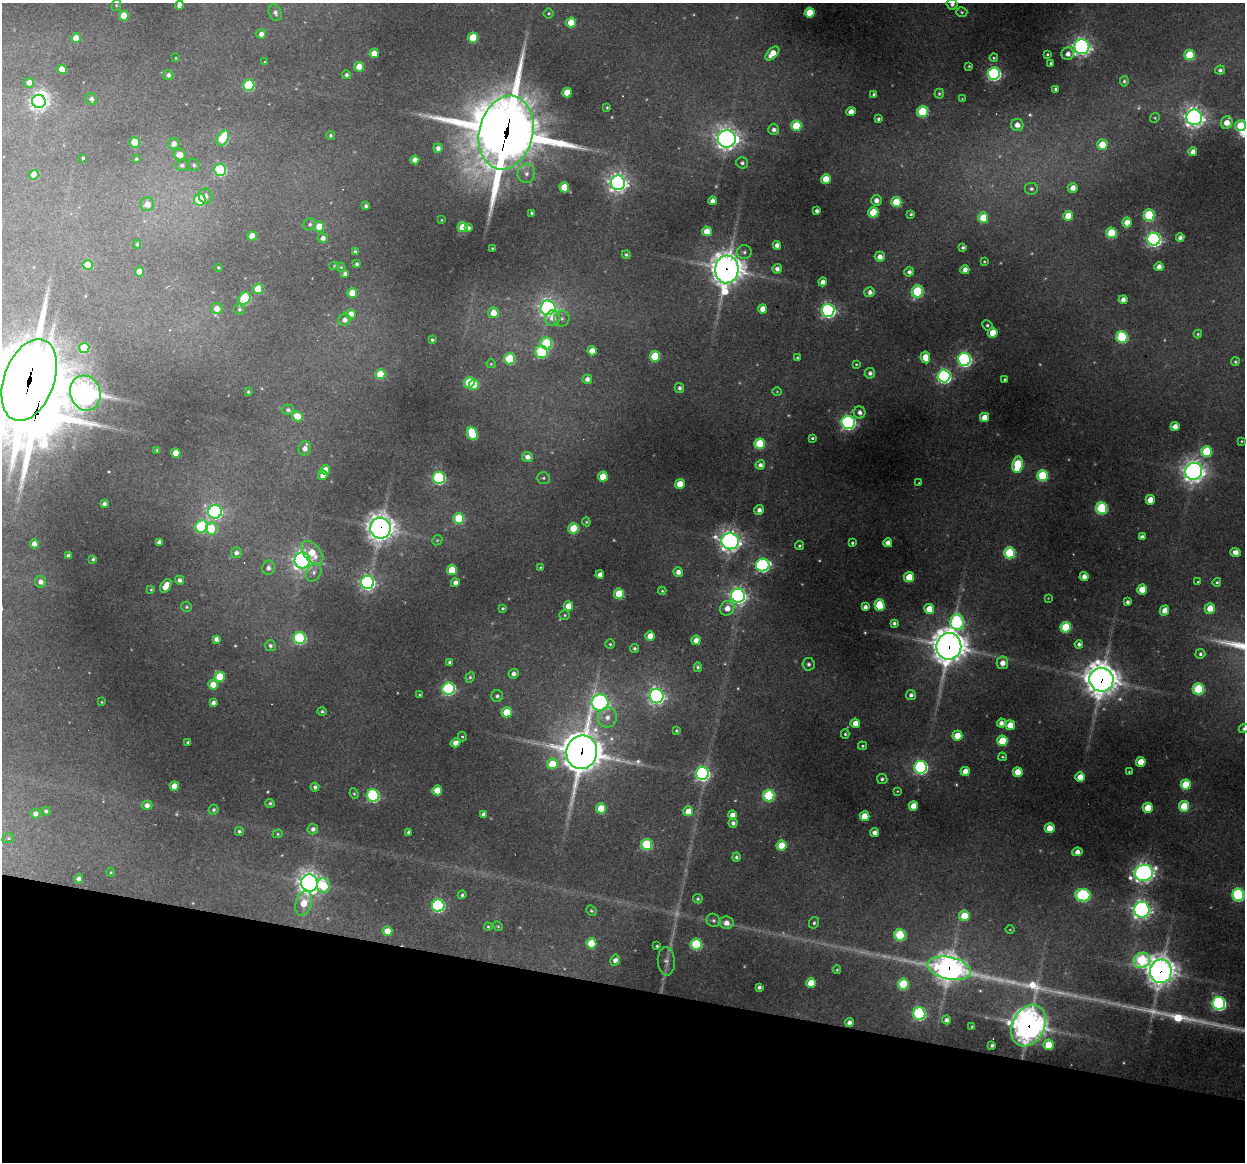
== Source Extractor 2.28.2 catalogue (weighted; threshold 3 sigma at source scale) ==
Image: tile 15 of 4 x 4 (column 3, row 4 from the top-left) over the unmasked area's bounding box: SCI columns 2489-3731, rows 117-1276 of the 4975 x 4996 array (HDU 1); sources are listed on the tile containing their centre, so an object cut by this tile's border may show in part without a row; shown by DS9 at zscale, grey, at full resolution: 1 PNG px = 1 image px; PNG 1247 x 1164 px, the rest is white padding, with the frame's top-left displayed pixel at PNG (2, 3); every listed detection drawn as its Kron ellipse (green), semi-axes under 4 PNG px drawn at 4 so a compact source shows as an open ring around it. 15% of this frame is shown black and not used: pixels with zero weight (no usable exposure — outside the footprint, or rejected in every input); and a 3 px margin inside the footprint's outer edge (the drizzle kernel's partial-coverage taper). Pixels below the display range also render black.
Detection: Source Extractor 2.28.2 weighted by HDU 2 'WHT'; one run over the whole footprint, this tile lists its part. Background 0.342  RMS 0.014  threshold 0.0634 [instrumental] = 3 sigma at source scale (4.5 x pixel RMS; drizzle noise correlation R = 1.50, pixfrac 1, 0.05/0.05 arcsec/px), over >= 5 px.
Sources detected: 410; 18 too faint to see at this stretch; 1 inside a brighter object's white glare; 4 cosmic-ray / hot-pixel residue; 1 long thin detection or spike segment (spike, bleed or trail) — neither listed nor drawn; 2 inside a brighter listed object's ellipse — not listed separately; the other 384 listed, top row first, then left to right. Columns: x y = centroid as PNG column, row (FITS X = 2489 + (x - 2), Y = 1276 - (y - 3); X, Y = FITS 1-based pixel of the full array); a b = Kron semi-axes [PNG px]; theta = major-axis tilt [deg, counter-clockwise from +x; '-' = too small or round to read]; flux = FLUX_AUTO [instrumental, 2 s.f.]
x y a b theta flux
952 4 5 5 - 6.1
116 5 6 4 68 2.2
179 5 4 4 - 7.7
962 12 5 4 - 2.7
275 13 8 6 -67 7
549 13 5 5 - 2.4
810 13 5 5 - 52
124 16 5 5 - 35
571 23 5 5 - 35
261 34 5 4 - 9.1
473 37 5 5 - 54
76 38 5 5 - 27
1082 47 7 7 - 650
374 53 4 4 - 27
772 53 8 5 45 23
1047 54 3 3 - 2.1
1068 54 6 6 - 9.4
1190 55 5 5 - 70
176 58 3 3 - 1.3
994 58 4 4 - 1.9
265 62 3 3 - 1.2
1051 63 3 3 - 2.7
969 66 3 3 - 1.5
359 67 5 5 - 26
62 69 5 4 - 32
1220 70 5 4 - 4.7
994 74 6 6 - 350
168 75 5 5 - 5.7
346 75 5 4 - 3.8
1124 81 5 4 - 3.3
29 83 5 5 - 12
249 85 5 5 - 110
1056 89 4 3 - 3.7
567 92 5 4 - 34
939 94 5 4 - 2.7
874 95 4 4 - 4.6
91 99 6 5 - 5.5
962 99 3 3 - 1.1
39 101 7 6 - 750
607 108 3 3 - 1.9
922 111 5 5 - 110
851 112 4 4 - 16
1194 117 8 7 - 880
1155 118 5 4 - 1.9
878 119 4 3 - 3.5
1227 123 6 5 - 18
1017 125 6 6 - 14
796 126 5 5 - 74
1241 126 6 5 - 41
774 130 5 5 - 6.4
506 133 37 26 76 13000
331 135 4 4 - 2.9
223 138 8 5 58 98
727 139 9 8 - 1100
135 142 5 5 - 49
174 144 6 5 - 11
1102 145 5 5 - 39
438 148 5 4 - 7.7
1193 152 4 4 - 11
180 154 6 6 - 17
83 158 3 3 - 1.7
136 159 3 3 - 2
415 160 4 4 - 13
742 163 6 5 - 3.7
182 165 6 5 - 5.2
194 165 6 6 - 3.8
220 170 6 6 - 140
526 174 9 9 - 11
34 175 5 4 - 28
826 179 5 5 - 25
618 183 7 7 - 880
564 187 5 5 - 46
1073 188 5 5 - 14
1031 189 6 6 - 4.4
206 196 8 7 - 7.6
200 200 6 5 - 92
712 201 4 4 - 9.2
876 201 5 5 - 9.8
896 202 5 5 - 56
147 204 7 7 - 14
366 206 4 3 - 3.5
817 211 4 3 - 4.6
873 212 5 5 - 68
531 213 3 3 - 2.7
911 214 4 3 - 2.5
1149 215 5 5 - 130
1068 216 5 5 - 36
983 217 5 5 - 44
441 220 3 2 - 1.2
1127 222 5 4 - 21
310 224 6 5 - 3.5
319 226 5 5 - 32
463 227 5 5 - 46
468 228 3 3 - 4.6
707 231 5 5 - 28
1111 233 5 5 - 82
252 236 4 4 - 21
323 238 5 5 - 6.9
1180 238 4 4 - 6.8
1154 239 6 6 - 480
137 244 4 3 - 2.6
777 245 4 4 - 9
492 248 3 2 - 1.1
963 248 4 3 - 3.6
355 251 4 3 - 2.7
744 252 7 7 - 4.6
626 255 4 4 - 2.8
880 257 5 5 - 12
984 262 3 2 - 1.7
357 264 4 3 - 3.3
88 265 5 5 - 38
334 266 5 4 - 1.9
341 267 4 4 - 1.7
1159 267 4 4 - 11
218 268 3 3 - 1.9
727 269 14 11 86 2300
777 269 5 4 - 7.7
965 270 4 4 - 11
139 272 5 4 - 20
909 272 5 4 - 5.8
345 274 4 4 - 5.4
823 282 4 4 - 10
258 289 5 5 - 52
917 291 6 5 - 130
870 292 5 5 - 7.5
352 293 5 5 - 26
245 298 7 5 55 120
1123 300 4 4 - 10
548 308 7 7 - 630
217 309 6 5 - 17
239 309 5 5 - 2.9
763 309 4 4 - 18
828 310 6 6 - 500
494 313 5 5 - 26
351 314 5 4 - 18
553 318 8 7 - 15
562 318 8 8 - 5.8
345 320 6 6 - 7.5
987 325 5 5 - 2.8
993 333 5 5 - 34
1198 334 4 4 - 2.1
1122 337 6 5 - 140
432 340 3 3 - 3.2
546 343 6 6 - 110
84 348 5 5 - 71
592 351 4 4 - 19
542 352 6 6 - 130
655 356 5 5 - 84
925 357 6 4 -80 24
797 358 3 3 - 2
510 359 5 5 - 91
964 359 6 6 - 400
1235 362 4 4 - 2.1
491 364 5 4 - 1.8
856 364 4 3 - 1.8
870 373 5 5 - 5.6
380 374 5 5 - 52
944 376 6 6 - 440
587 379 5 4 - 7.7
1005 379 3 3 - 2
29 380 43 25 70 14000
469 382 5 5 - 74
474 385 5 5 - 25
679 388 5 4 - 4.8
777 391 5 3 - 1.3
248 392 4 3 - 2.3
85 393 18 15 -72 1200
288 410 6 5 - 4.5
860 412 6 6 - 7.5
297 416 5 5 - 36
985 417 4 4 - 20
848 422 6 6 - 480
1175 426 4 4 - 11
472 433 7 5 -66 77
812 438 3 3 - 2.6
1241 441 4 3 - 1.5
760 444 5 5 - 90
305 448 7 6 - 9.8
157 450 3 3 - 1.5
1206 451 5 5 - 83
176 453 4 4 - 23
527 457 5 5 - 9.5
760 465 5 4 - 6.5
1018 465 8 5 82 99
325 470 5 4 - 15
1194 471 9 8 - 1200
323 475 4 4 - 16
1042 475 5 5 - 110
603 477 5 5 - 36
439 478 6 6 - 220
543 478 6 5 - 3.4
919 483 3 3 - 1.5
680 484 5 4 - 34
1150 500 5 4 - 21
104 504 4 4 - 5.3
1101 508 6 6 - 140
759 510 5 4 - 7.8
215 512 7 6 - 330
459 518 5 5 - 74
586 522 4 4 - 1.7
202 526 6 6 - 140
380 528 10 10 - 1600
574 528 5 5 - 61
211 529 6 5 - 51
1142 537 4 4 - 6.7
437 540 5 4 - 2
730 541 9 8 - 980
159 542 4 4 - 8.5
852 543 3 3 - 2.3
888 543 4 4 - 11
34 544 4 4 - 11
799 546 4 4 - 2.7
1235 552 5 4 - 11
236 553 5 5 - 5.6
312 553 14 8 -49 32
1009 553 5 5 - 110
68 556 4 4 - 5.4
93 559 3 3 - 2.9
302 560 8 8 - 700
763 565 7 6 - 330
540 567 3 3 - 1.3
268 568 7 6 - 6.7
452 570 5 5 - 44
314 572 10 7 64 6.8
678 572 5 4 - 10
600 575 4 4 - 9
909 577 5 5 - 51
1084 577 4 4 - 10
180 580 4 4 - 6.2
40 582 6 5 - 8.4
368 582 7 6 - 420
1198 582 3 3 - 1.4
1217 582 4 4 - 2.7
455 583 4 4 - 9.1
166 586 8 4 60 22
151 589 4 3 - 1.7
1142 589 5 5 - 33
662 591 4 4 - 1.8
619 594 5 5 - 65
738 596 7 7 - 700
1048 598 3 3 - 0.97
1128 602 4 3 - 4.8
879 605 5 5 - 64
568 606 5 4 - 22
187 607 5 5 - 2.5
865 607 4 4 - 6.4
503 608 3 3 - 2.3
727 608 8 6 52 14
1210 608 5 5 - 24
929 609 5 5 - 27
1164 610 5 4 - 13
565 615 5 4 - 2.1
957 622 8 7 - 210
894 623 4 4 - 4
1066 627 5 5 - 88
650 636 5 4 - 20
300 638 6 6 - 170
216 639 4 4 - 7
696 640 4 4 - 12
610 644 4 4 - 2.1
1079 644 4 4 - 4.9
270 646 6 5 - 4.4
949 646 13 12 - 2900
634 648 4 4 - 3.4
1200 654 5 5 - 3.5
450 662 4 3 - 3.6
1002 663 6 5 - 14
808 664 6 6 - 4.6
698 667 5 4 - 3.3
513 674 5 4 - 7.2
220 677 5 5 - 50
470 677 5 4 - 2.7
1101 680 12 12 - 2800
213 685 5 5 - 23
449 688 6 6 - 240
1198 689 6 5 - 110
419 695 3 3 - 1.4
911 695 5 5 - 5.3
497 696 6 6 - 4.1
657 696 7 7 - 580
102 702 3 3 - 1.3
600 702 8 8 - 440
213 703 4 4 - 6.3
322 711 4 4 - 3
507 712 5 5 - 45
607 717 10 9 - 14
855 723 4 4 - 16
1001 723 4 4 - 9.1
1010 725 5 5 - 25
1244 729 5 4 - 3.3
676 731 4 4 - 2.4
845 734 5 3 - 2.4
462 736 5 4 - 2
957 736 5 5 - 33
1002 741 5 5 - 55
188 742 3 3 - 2.9
455 743 5 4 - 11
862 746 4 3 - 1.9
582 752 17 15 79 4800
1002 757 4 3 - 1.8
1141 762 5 5 - 28
552 764 5 5 - 46
921 767 6 6 - 350
965 771 4 4 - 17
1018 772 5 5 - 26
1129 772 3 3 - 1.5
702 774 6 6 - 410
1080 777 5 4 - 19
882 779 5 5 - 4
1186 784 5 5 - 59
174 786 4 4 - 22
315 787 4 4 - 4.5
437 790 5 5 - 35
897 791 3 3 - 1.2
354 794 5 4 - 2
373 795 6 6 - 230
769 796 6 5 - 130
270 803 4 4 - 2.9
147 805 5 4 - 7.8
913 806 5 4 - 21
1184 806 5 5 - 54
601 808 5 5 - 40
1148 808 5 5 - 46
214 810 5 4 - 3.1
46 811 4 4 - 3.5
688 811 5 5 - 25
35 814 5 5 - 7.8
483 814 4 4 - 6.9
732 815 4 4 - 13
865 816 5 5 - 38
733 823 4 4 - 5.7
1050 828 5 4 - 31
313 829 5 5 - 6.3
239 831 4 4 - 3.6
408 832 4 4 - 2.7
875 833 4 4 - 9.1
278 834 5 4 - 1.9
8 838 6 5 - 2.6
647 844 5 5 - 110
781 846 5 5 - 40
1077 852 5 4 - 10
736 857 5 4 - 3.5
111 872 4 4 - 1.7
1144 873 9 8 - 810
79 879 4 4 - 7.5
309 883 8 8 - 1200
323 886 7 6 - 58
462 895 4 4 - 2.7
1083 895 8 6 -8 200
1238 895 6 6 - 220
698 899 5 4 - 2.5
304 903 13 8 74 29
438 906 6 6 - 230
1142 910 8 8 - 760
591 911 5 4 - 2.6
964 916 5 5 - 42
713 920 7 6 - 3.9
726 923 7 6 - 12
814 923 6 5 - 2.9
498 926 5 4 - 1.9
488 927 4 3 - 1.9
1010 930 4 3 - 1.2
387 931 5 5 - 25
900 935 5 5 - 110
591 943 5 5 - 55
696 944 5 5 - 130
657 946 3 3 - 2.1
615 960 6 5 - 7.6
1142 960 8 7 - 150
666 961 14 8 -86 9
949 968 22 11 -12 1600
837 970 4 3 - 1.9
1161 971 12 11 - 1900
811 983 5 5 - 36
903 984 5 5 - 73
759 987 4 4 - 4.3
1219 1003 6 6 - 380
919 1014 6 6 - 210
946 1020 4 4 - 6.2
849 1023 4 4 - 8.5
972 1026 3 3 - 1.6
1028 1026 22 16 63 2300
992 1045 3 3 - 3.6
1048 1045 5 5 - 42
Overlapping masked pixels (flux is a lower limit): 10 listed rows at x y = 506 133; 727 269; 29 380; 380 528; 949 646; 1101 680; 582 752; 949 968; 1161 971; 1028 1026
Isophote crosses this tile's border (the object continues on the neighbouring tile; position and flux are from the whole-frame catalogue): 5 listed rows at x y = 952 4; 179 5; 29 380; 1244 729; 1238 895